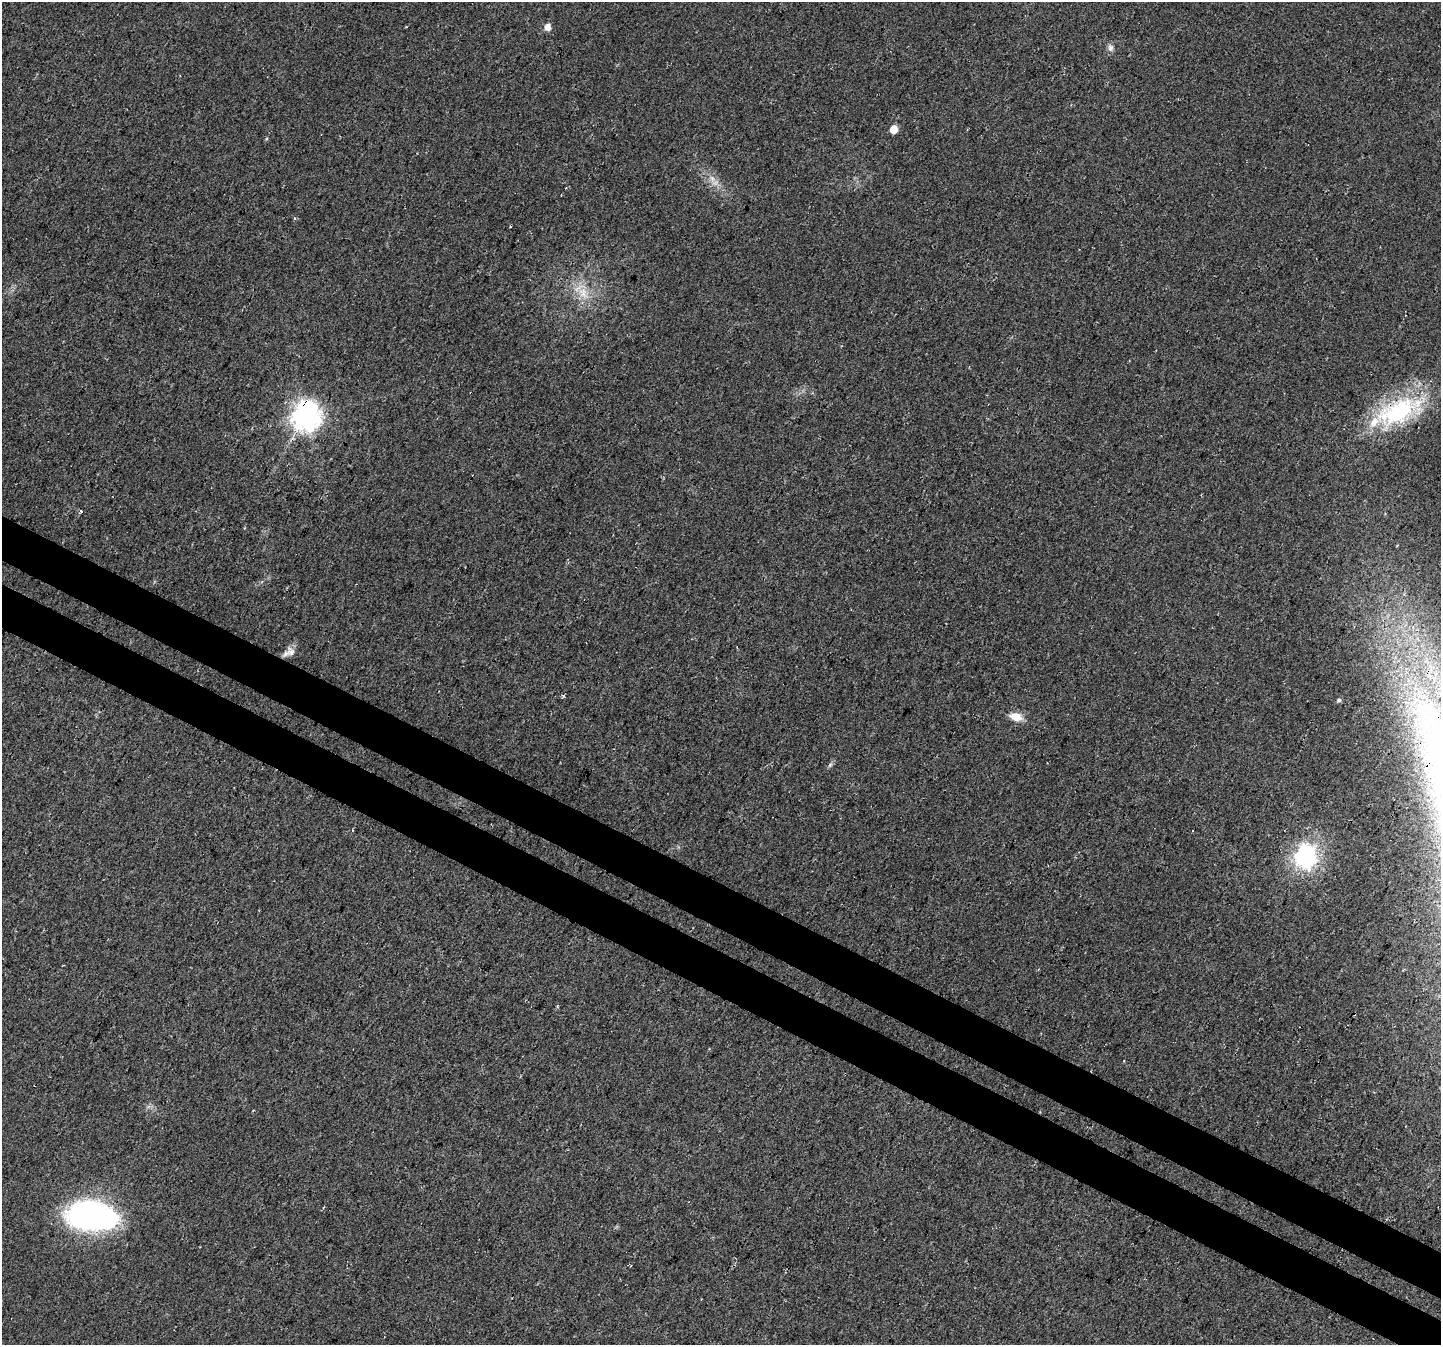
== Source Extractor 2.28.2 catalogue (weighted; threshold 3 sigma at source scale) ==
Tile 6 of 4 x 4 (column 2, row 2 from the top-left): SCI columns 1470-2908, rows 2940-4282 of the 5830 x 5942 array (HDU 1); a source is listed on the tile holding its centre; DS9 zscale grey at full resolution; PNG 1443 x 1347 px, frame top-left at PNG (2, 2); no overlay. Shown black and unused: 7% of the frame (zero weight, under 3 of 4 exposures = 5% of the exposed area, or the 3 px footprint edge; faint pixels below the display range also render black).
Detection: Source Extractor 2.28.2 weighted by HDU 2 'WHT'; one run over the whole footprint, this tile lists its part. Background 0.023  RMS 0.0072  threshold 0.0325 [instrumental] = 3 sigma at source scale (4.5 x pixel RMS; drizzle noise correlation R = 1.50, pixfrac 1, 0.0396/0.0396 arcsec/px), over >= 5 px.
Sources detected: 23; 4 cosmic-ray / hot-pixel residue — not listed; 1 inside a brighter listed object's ellipse — not listed separately; the other 18 listed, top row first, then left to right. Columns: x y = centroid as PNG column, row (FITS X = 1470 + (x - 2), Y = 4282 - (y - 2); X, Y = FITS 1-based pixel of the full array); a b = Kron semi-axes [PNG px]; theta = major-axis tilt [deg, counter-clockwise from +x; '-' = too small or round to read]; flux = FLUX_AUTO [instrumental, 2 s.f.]
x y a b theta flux
548 27 7 6 - 5
1110 48 10 7 -80 3
894 129 6 6 - 10
712 178 10 6 -63 4
294 219 5 4 - 1.1
583 293 18 13 -62 13
1397 412 64 31 27 81
306 416 10 9 - 830
80 511 3 3 - 22
291 652 14 11 -69 5
1434 679 14 5 77 6.1
1408 680 7 4 -72 2.5
1440 688 15 8 39 9.5
1339 700 6 4 29 1.4
1016 717 14 9 -15 9.8
830 765 7 4 46 1.5
1305 856 10 9 - 230
92 1216 50 27 -6 180
Overlapping masked pixels (flux is a lower limit): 3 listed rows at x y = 1397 412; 306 416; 92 1216
Isophote crosses this tile's border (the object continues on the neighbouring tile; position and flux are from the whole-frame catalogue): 1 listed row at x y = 1440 688